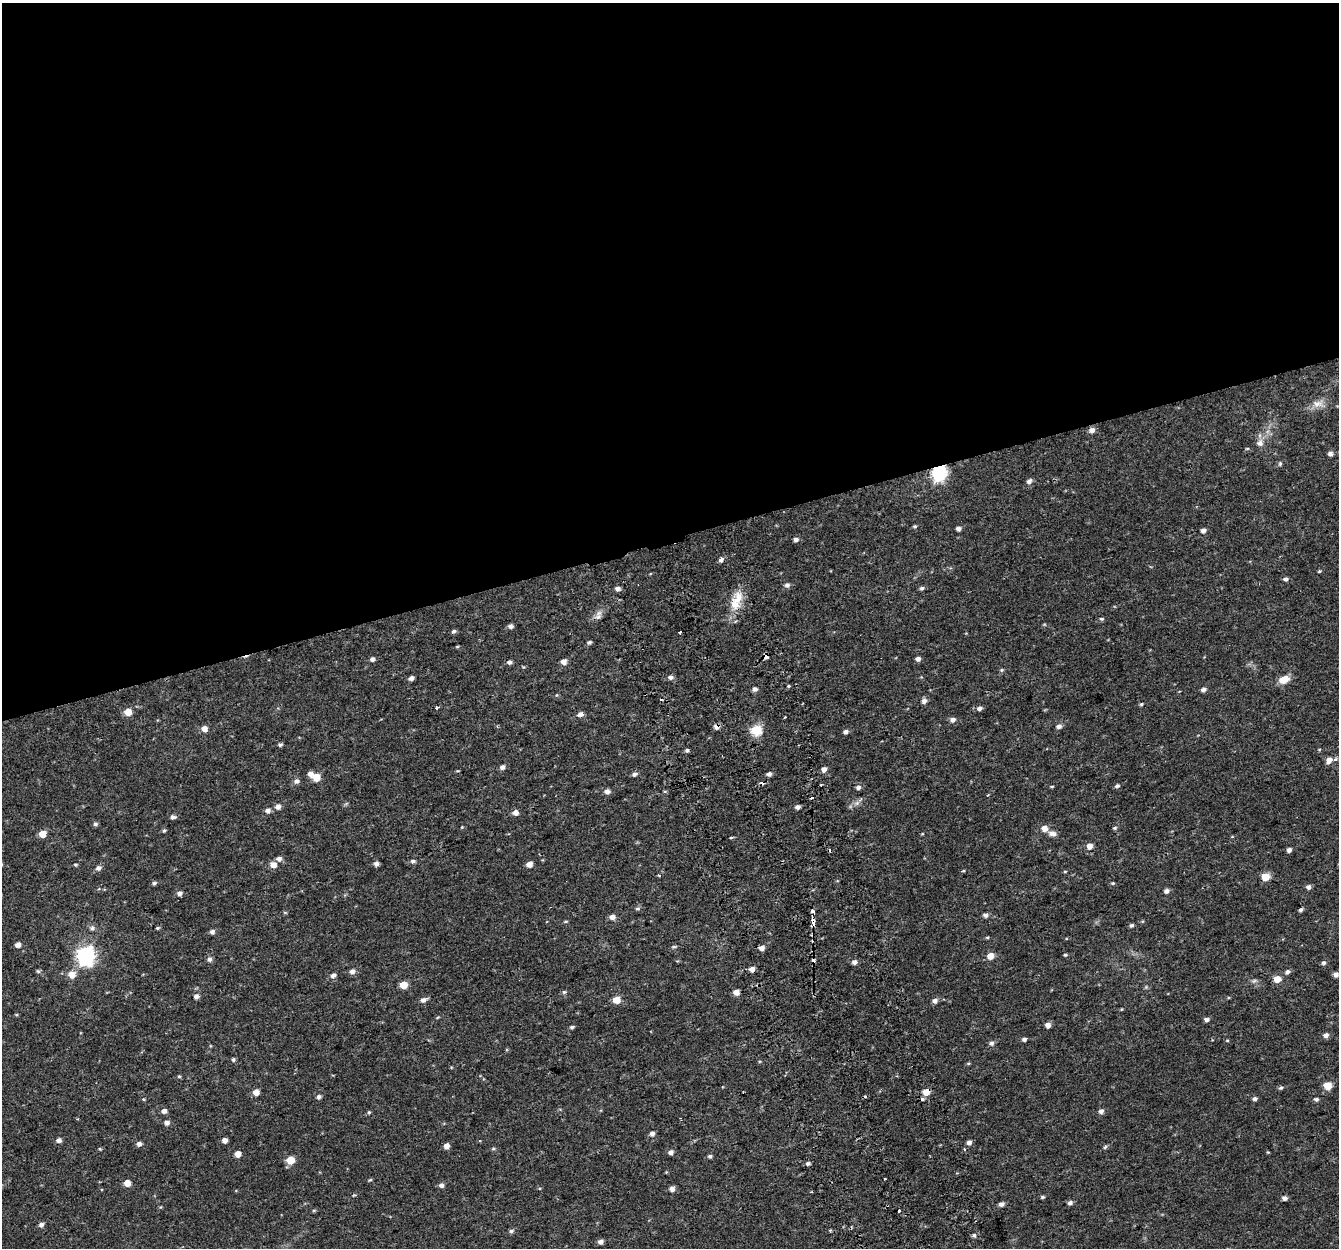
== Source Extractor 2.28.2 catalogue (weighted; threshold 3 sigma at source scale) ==
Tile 2 of 4 x 4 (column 2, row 1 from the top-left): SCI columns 1392-2728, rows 3821-5066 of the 5459 x 5201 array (HDU 1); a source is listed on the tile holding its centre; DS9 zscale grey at full resolution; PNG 1341 x 1250 px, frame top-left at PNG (2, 3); no overlay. Shown black and unused: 43% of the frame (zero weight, under 2 of 3 exposures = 3% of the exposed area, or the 3 px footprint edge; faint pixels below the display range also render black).
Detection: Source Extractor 2.28.2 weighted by HDU 2 'WHT'; one run over the whole footprint, this tile lists its part. Background 0.0422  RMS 0.0052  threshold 0.0233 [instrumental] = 3 sigma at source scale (4.5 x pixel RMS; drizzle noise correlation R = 1.50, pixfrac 1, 0.0396/0.0396 arcsec/px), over >= 5 px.
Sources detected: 197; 6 cosmic-ray / hot-pixel residue — not listed; the other 191 listed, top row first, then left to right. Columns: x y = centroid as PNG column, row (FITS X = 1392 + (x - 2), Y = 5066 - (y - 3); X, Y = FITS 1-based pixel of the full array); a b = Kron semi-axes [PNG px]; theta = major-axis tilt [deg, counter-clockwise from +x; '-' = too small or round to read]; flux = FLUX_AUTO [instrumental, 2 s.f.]
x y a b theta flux
1318 404 17 10 4 4.8
1092 430 6 5 - 2.9
1260 443 11 10 - 3.1
1247 449 5 3 - 0.51
1330 454 5 5 - 1.9
1280 464 6 5 - 0.81
939 473 6 6 - 130
1029 481 6 5 - 2
915 526 5 5 - 0.76
958 528 4 4 - 2
1203 530 5 5 - 2.1
796 539 5 4 - 1.9
721 559 5 4 - 2.2
1319 571 5 4 - 0.55
1286 579 5 5 - 1.4
787 585 6 6 - 1.7
922 588 6 5 - 1.1
618 589 5 5 - 2.2
738 599 22 13 66 9.8
598 617 11 8 34 2.5
1102 619 6 4 -12 0.83
510 626 5 4 - 2.2
453 631 6 4 41 1.1
679 632 3 3 - 1.2
589 642 5 4 - 1
457 647 6 4 1 0.5
766 656 5 5 - 2.1
372 659 5 4 - 1.8
918 659 5 4 - 2
509 662 5 4 - 1.6
563 662 5 5 - 3.4
1002 670 6 5 - 0.72
671 677 5 5 - 1.8
411 678 5 4 - 1.9
1284 679 13 9 22 5.6
789 686 3 3 - 1.4
755 689 5 4 - 1.9
1203 690 5 4 - 1.8
924 701 6 5 - 2.5
1141 704 5 4 - 0.73
436 708 4 3 - 0.74
979 708 6 5 - 1.8
128 712 5 5 - 10
580 714 6 5 - 2.2
785 717 3 2 - 0.74
953 720 6 5 - 2.2
717 726 6 5 - 2.7
1059 726 5 5 - 2.3
204 729 5 5 - 4.3
756 730 5 5 - 41
846 732 5 5 - 1.8
280 745 5 4 - 1
687 750 5 4 - 1
1329 760 8 5 63 3
1335 760 4 3 - 3.9
502 767 5 5 - 2
824 769 5 5 - 2.7
457 771 5 3 - 0.48
310 774 6 5 - 2.7
634 774 6 5 - 1.4
769 774 5 4 - 1.9
316 777 5 5 - 12
296 781 7 6 - 1.7
821 785 3 2 - 0.71
1052 786 5 3 - 0.49
1117 786 6 4 27 1.1
859 787 5 4 - 1.9
607 791 6 5 - 2.6
988 795 3 2 - 0.8
857 803 7 4 71 1.2
278 807 5 5 - 2.7
797 807 5 4 - 1.8
268 811 5 5 - 2.6
515 812 5 5 - 3
173 817 7 5 0 1.3
95 824 6 5 - 1
462 827 4 3 - 0.4
1044 828 5 5 - 5.3
1115 828 6 4 21 0.76
164 831 5 4 - 0.78
1052 833 10 6 -8 2.5
42 834 5 5 - 7.9
922 834 5 3 - 0.41
731 837 6 3 8 0.52
1090 846 5 5 - 4.2
1289 850 4 4 - 2.4
279 859 6 5 - 2.2
413 861 6 5 - 1.2
376 864 5 5 - 2
529 864 5 4 - 3.8
75 865 4 3 - 0.66
273 865 5 5 - 5.2
98 868 6 5 - 1.9
1065 871 5 3 - 0.45
659 875 3 3 - 1.2
1265 877 5 5 - 15
154 883 6 5 - 1
1113 883 5 4 - 0.62
1308 887 5 5 - 2
1167 891 5 5 - 1.9
179 893 6 5 - 1.8
637 908 6 5 - 0.94
1301 910 5 4 - 1.1
813 911 4 3 - 3.6
985 915 5 5 - 1.9
612 917 6 5 - 3
566 921 7 3 19 0.56
813 922 8 3 -79 5.1
1131 925 5 4 - 1
92 928 7 6 - 1.3
157 928 5 4 - 0.65
212 932 5 5 - 1.8
987 937 5 3 - 0.58
18 945 5 4 - 3.2
674 947 6 4 0 0.74
761 948 5 5 - 2.9
1065 955 4 3 - 0.72
86 956 7 7 - 210
991 956 5 5 - 6.1
210 959 6 6 - 1.8
814 960 3 3 - 3.3
854 962 5 5 - 2
1324 963 6 5 - 1.2
752 969 5 5 - 2.9
38 971 6 5 - 0.8
352 971 6 5 - 2.4
1287 972 6 5 - 1.5
1336 974 5 4 - 2.6
72 975 6 6 - 5.9
333 975 6 5 - 1.8
1277 979 5 5 - 8.1
1254 981 7 4 19 1
403 985 5 5 - 12
1146 987 5 5 - 0.67
564 992 5 5 - 0.88
736 992 5 4 - 4.6
196 996 5 5 - 2.1
423 1000 7 5 21 2.4
616 1000 6 5 - 7.5
935 1001 5 5 - 2.4
1206 1019 5 4 - 1.8
1048 1025 5 4 - 3.1
572 1027 5 4 - 0.93
1326 1035 5 5 - 2.3
1024 1039 5 5 - 1.5
1227 1040 5 3 - 0.47
991 1043 6 6 - 1.5
233 1060 5 5 - 0.98
968 1063 5 3 - 0.51
179 1076 5 4 - 0.64
1328 1086 5 5 - 13
1281 1088 6 5 - 0.98
256 1092 5 5 - 4.9
926 1092 5 4 - 8.8
319 1097 5 5 - 1.5
922 1099 3 3 - 4.1
1255 1099 5 4 - 1.3
1316 1099 5 4 - 1.3
164 1111 5 5 - 2.5
1101 1111 5 5 - 2
369 1112 5 4 - 0.63
167 1123 6 5 - 2.2
652 1134 6 6 - 1.8
59 1140 5 4 - 2.2
224 1140 4 4 - 2.8
969 1142 5 5 - 2.2
139 1144 5 5 - 1.9
446 1146 5 4 - 3.4
1105 1147 6 4 44 0.84
100 1149 4 3 - 0.49
493 1149 6 4 1 0.66
964 1149 4 3 - 0.57
671 1152 6 5 - 2
238 1154 5 5 - 6.5
710 1156 5 5 - 1
290 1160 5 5 - 13
808 1163 5 4 - 1.2
370 1180 5 4 - 0.6
127 1183 5 5 - 6.6
441 1185 5 5 - 2.1
672 1189 6 5 - 2.1
1042 1197 5 4 - 0.75
1285 1198 5 4 - 2.1
1070 1203 6 5 - 1.5
1001 1204 6 5 - 2
314 1211 6 4 1 0.59
899 1211 3 3 - 1.8
41 1225 5 5 - 1.9
511 1231 7 5 10 1.1
974 1235 5 5 - 0.98
601 1242 5 4 - 2.3
Overlapping masked pixels (flux is a lower limit): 8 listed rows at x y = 939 473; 738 599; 766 656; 717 726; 813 922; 814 960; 752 969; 926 1092